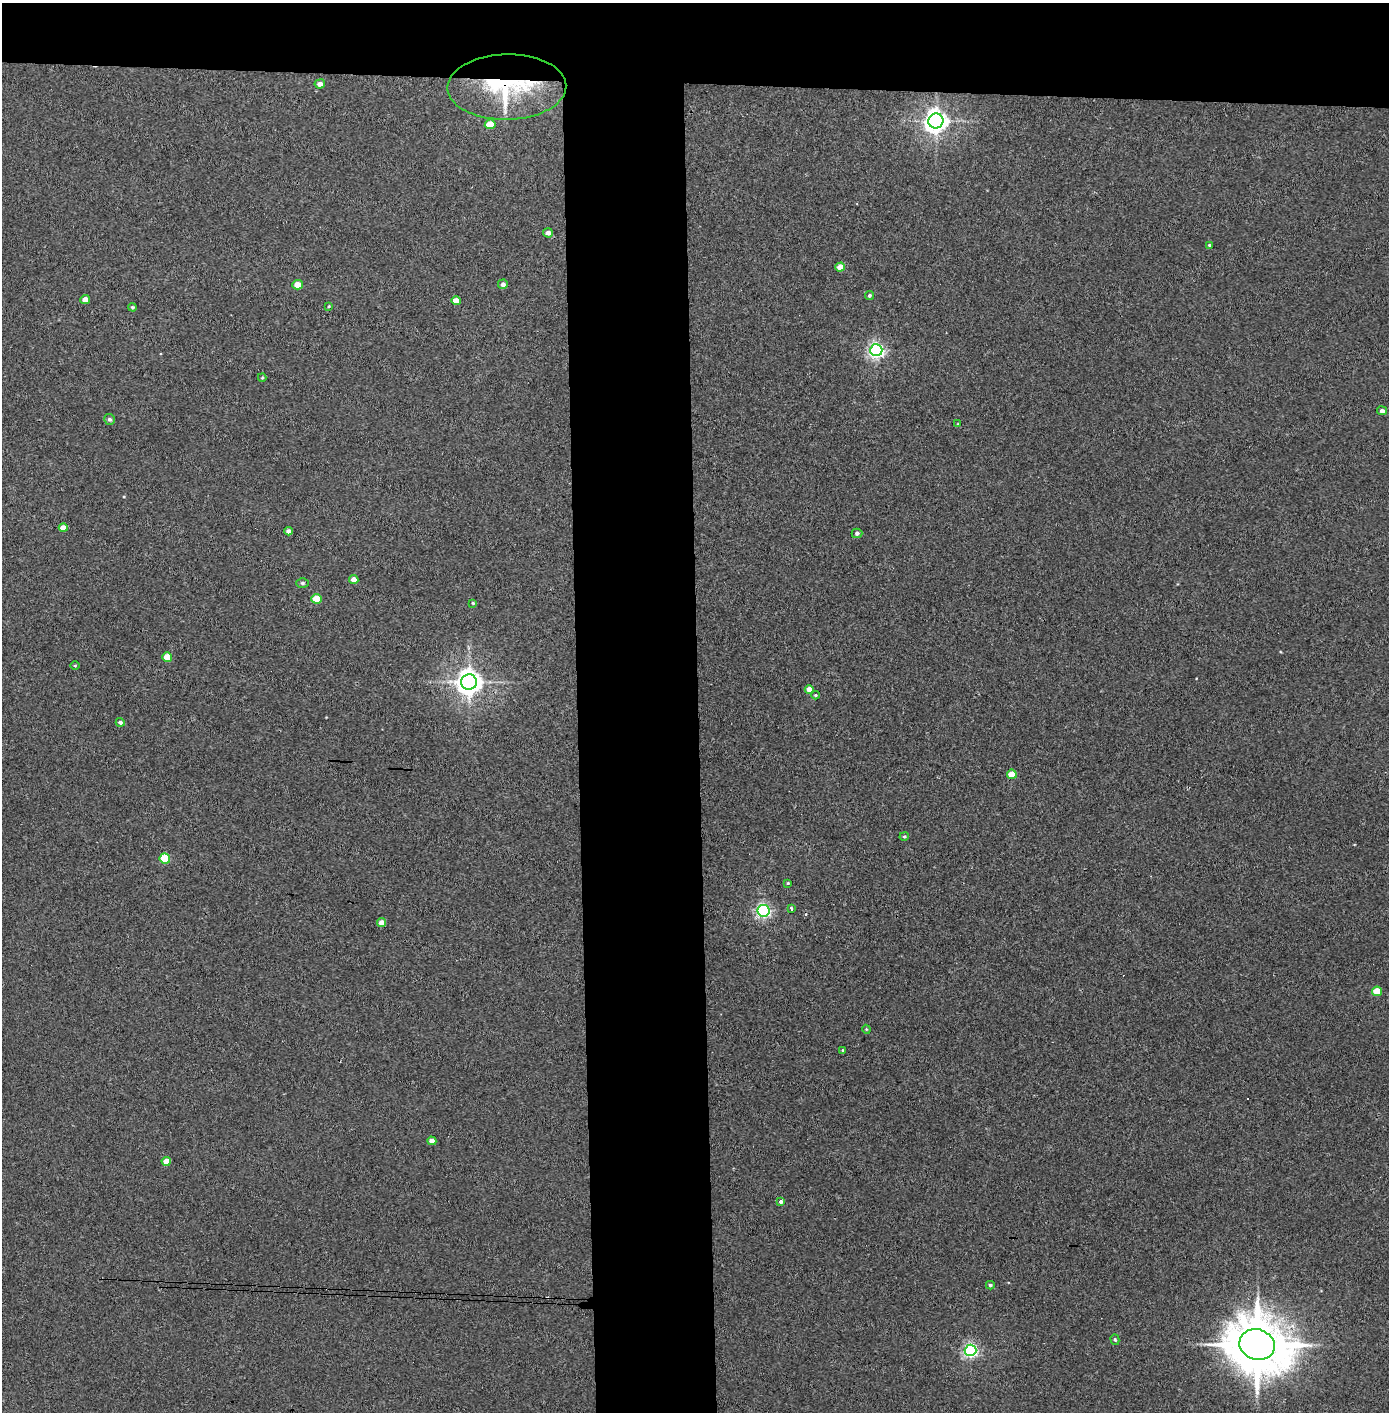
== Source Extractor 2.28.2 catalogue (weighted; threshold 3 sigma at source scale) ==
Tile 2 of 3 x 3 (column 2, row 1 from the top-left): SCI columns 1468-2854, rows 2826-4235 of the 4321 x 4242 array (HDU 1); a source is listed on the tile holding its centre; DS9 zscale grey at full resolution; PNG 1391 x 1414 px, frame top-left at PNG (2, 3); each listed source drawn as its Kron ellipse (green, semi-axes under 4 px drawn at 4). Shown black and unused: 14% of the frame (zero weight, under 3 of 4 exposures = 6% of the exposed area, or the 3 px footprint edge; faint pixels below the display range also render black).
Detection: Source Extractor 2.28.2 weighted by HDU 2 'WHT'; one run over the whole footprint, this tile lists its part. Background 0.0767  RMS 0.0062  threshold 0.0277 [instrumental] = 3 sigma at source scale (4.5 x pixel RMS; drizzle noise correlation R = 1.50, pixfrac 1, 0.05/0.05 arcsec/px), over >= 5 px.
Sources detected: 53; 4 cosmic-ray / hot-pixel residue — neither listed nor drawn; the other 49 listed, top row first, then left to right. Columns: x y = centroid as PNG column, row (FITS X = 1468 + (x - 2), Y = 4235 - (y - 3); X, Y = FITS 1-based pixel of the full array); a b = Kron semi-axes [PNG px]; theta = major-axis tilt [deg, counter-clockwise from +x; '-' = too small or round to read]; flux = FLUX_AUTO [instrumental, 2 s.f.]
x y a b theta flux
320 84 5 4 - 3.3
507 87 59 32 1 71
936 121 7 7 - 470
490 124 5 4 - 14
548 233 5 4 - 2.9
1209 245 4 4 - 0.62
840 267 5 4 - 8.1
503 284 5 5 - 2.4
297 285 5 5 - 5.5
870 295 4 4 - 1.1
85 300 5 4 - 4.4
456 301 5 4 - 7.7
329 306 3 3 - 0.54
132 307 4 4 - 1
876 350 6 6 - 190
262 378 4 4 - 0.66
1382 411 5 4 - 2
110 419 6 5 - 1.4
958 424 3 2 - 0.49
63 528 4 4 - 5.6
289 531 4 4 - 3.4
857 533 5 4 - 1.6
354 579 4 4 - 4.3
302 583 6 5 - 1.4
316 599 5 4 - 13
473 603 3 3 - 0.66
167 657 5 4 - 8.9
75 666 5 3 - 0.65
469 682 8 7 - 650
809 689 4 4 - 6.2
816 695 4 4 - 0.68
120 722 4 4 - 1.4
1012 774 5 4 - 12
904 836 5 4 - 0.95
165 859 5 5 - 25
788 883 3 3 - 0.61
791 908 3 3 - 1.6
764 911 6 6 - 150
382 923 4 4 - 4.8
1377 991 5 5 - 13
866 1029 4 3 - 0.6
843 1050 4 3 - 0.85
432 1141 4 4 - 3.2
166 1162 4 4 - 8.5
781 1202 4 4 - 1.4
990 1285 4 3 - 1.1
1115 1340 5 4 - 0.93
1257 1345 18 15 -19 3900
970 1350 6 5 - 140
Overlapping masked pixels (flux is a lower limit): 1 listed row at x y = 507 87